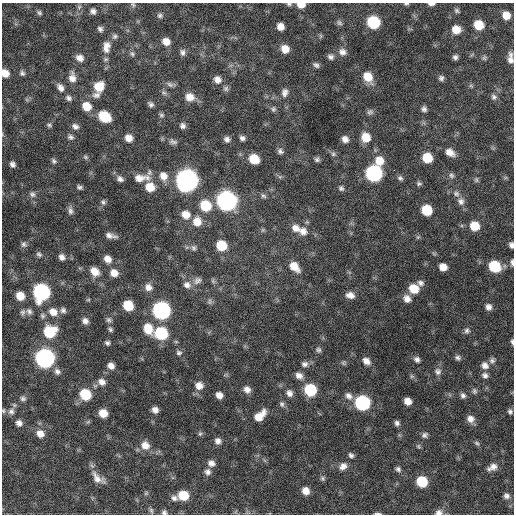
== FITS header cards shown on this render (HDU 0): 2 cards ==
NAXIS1  =                  512 / Axis length
NAXIS2  =                  512 / Axis length

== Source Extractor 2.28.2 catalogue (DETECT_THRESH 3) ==
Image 512 x 512 px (HDU 0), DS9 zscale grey, 1 PNG px = 1 image px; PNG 516 x 516 px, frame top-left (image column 1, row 512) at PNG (2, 3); no overlay
Background 690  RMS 21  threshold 63.4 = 3 sigma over >= 5 px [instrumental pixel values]
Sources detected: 212; all 212 listed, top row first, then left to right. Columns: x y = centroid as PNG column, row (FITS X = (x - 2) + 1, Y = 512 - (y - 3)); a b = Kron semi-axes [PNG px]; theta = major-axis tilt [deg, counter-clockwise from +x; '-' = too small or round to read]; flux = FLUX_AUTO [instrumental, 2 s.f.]
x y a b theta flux
289 4 7 5 -1 2.5e+03
406 4 6 3 6 2.0e+03
431 4 7 3 0 4.1e+03
133 5 7 5 -30 2.2e+03
301 5 8 5 -2 1.4e+04
79 7 6 5 - 2.6e+03
93 11 6 5 - 4.9e+03
457 11 7 5 -40 2.7e+03
39 13 7 6 - 3.0e+03
160 15 7 6 - 3.3e+03
506 15 8 7 - 1.6e+04
373 22 9 8 - 9.5e+04
339 23 8 6 -53 3.5e+03
479 25 8 7 - 3.0e+04
280 27 6 6 - 1.1e+04
100 29 6 6 - 3.8e+03
456 30 8 7 - 1.8e+04
115 36 7 6 - 3.5e+03
320 36 7 4 72 2.0e+03
166 41 8 7 - 1.1e+04
106 47 15 9 82 1.3e+04
285 49 8 7 - 1.5e+04
183 52 8 6 -89 4.5e+03
342 52 11 9 -25 8.5e+03
132 54 8 5 -50 3.1e+03
331 57 7 6 - 4.6e+03
455 57 5 5 - 3.9e+03
80 58 8 7 - 9.3e+03
484 58 7 5 90 2.7e+03
510 58 13 6 -87 8.6e+03
316 65 8 5 -31 4.1e+03
5 73 8 7 - 1.5e+04
22 73 8 7 - 4.0e+03
368 77 11 9 -55 2.5e+04
72 78 12 7 -84 1.1e+04
441 78 6 6 - 3.9e+03
217 80 9 8 - 8.9e+03
170 84 10 6 -29 4.4e+03
471 86 6 4 -19 2.1e+03
99 87 9 8 - 2.7e+04
60 88 11 7 -56 8.1e+03
226 88 7 7 - 3.6e+03
285 92 11 8 80 6.8e+03
164 93 8 5 -29 3.3e+03
96 95 11 8 11 6.1e+03
190 97 10 9 - 1.4e+04
494 97 8 7 - 4.1e+03
69 98 8 6 -34 4.4e+03
27 100 7 4 -19 2.3e+03
151 104 7 5 -47 3.8e+03
87 106 9 8 - 2.1e+04
273 109 7 6 - 3.1e+03
424 109 7 6 - 4.4e+03
370 112 9 7 35 4.1e+03
161 115 7 5 -1 2.7e+03
105 117 10 7 -35 5.2e+04
49 125 8 5 -15 2.6e+03
75 126 9 6 -31 5.4e+03
183 126 7 6 - 4.8e+03
71 137 8 6 -30 4.0e+03
366 137 10 9 - 2.2e+04
129 138 7 6 - 1.1e+04
242 138 6 5 - 4.8e+03
227 139 7 7 - 5.2e+03
345 139 8 7 - 7.5e+03
173 142 12 7 -12 5.0e+03
280 151 8 6 -39 4.3e+03
450 152 10 7 -33 1.2e+04
333 154 7 7 - 3.2e+03
85 157 7 5 -27 2.5e+03
427 158 8 8 - 3.3e+04
254 159 8 7 - 3.2e+04
317 159 6 6 - 3.6e+03
54 161 8 6 -58 3.5e+03
379 161 11 10 - 2.1e+04
12 164 7 6 - 5.3e+03
394 170 2 2 - 2.3e+03
374 173 9 9 - 3.2e+05
451 175 8 6 -63 3.8e+03
163 176 11 9 -62 1.2e+04
141 178 23 10 3 2.0e+04
400 178 7 6 - 3.5e+03
120 179 9 6 -37 5.5e+03
187 180 10 9 - 1.2e+06
476 180 7 5 77 2.7e+03
419 184 7 6 - 3.0e+03
79 187 7 5 -27 3.3e+03
150 187 9 8 - 2.3e+04
341 188 7 6 - 3.4e+03
32 194 10 8 -39 5.9e+03
456 194 9 7 -29 5.9e+03
263 196 8 6 -42 3.3e+03
226 201 10 9 - 6.7e+05
461 201 10 9 - 7.8e+03
103 202 7 6 - 3.1e+03
205 205 10 9 - 4.8e+04
427 210 8 7 - 4.4e+04
70 211 11 6 -81 5.3e+03
186 215 10 9 - 1.6e+04
197 222 11 10 - 1.8e+04
474 226 8 8 - 2.7e+04
296 228 12 9 -32 1.1e+04
263 230 6 5 - 2.1e+03
303 231 11 10 - 1.1e+04
110 236 11 5 -11 7.4e+03
418 237 6 5 - 2.2e+03
24 244 8 8 - 4.5e+03
511 245 6 5 - 4.8e+03
221 246 9 8 - 3.9e+04
194 248 8 7 - 4.2e+03
39 254 8 6 -37 3.6e+03
62 257 8 6 -59 6.3e+03
107 259 9 7 -46 1.1e+04
512 262 7 3 -89 3.8e+03
494 266 9 8 - 6.2e+04
294 267 13 8 -44 1.9e+04
443 267 7 6 - 1.3e+04
94 271 11 8 -46 1.6e+04
114 273 9 8 - 1.3e+04
197 280 12 9 41 7.0e+03
213 281 8 4 -46 2.7e+03
421 283 9 7 -16 5.4e+03
187 285 11 9 -19 9.0e+03
148 287 10 9 - 1.0e+04
414 289 9 8 - 3.0e+04
41 292 10 9 - 3.2e+05
350 295 10 7 -16 9.5e+03
20 296 7 6 - 1.9e+04
407 299 10 8 -48 9.8e+03
88 300 6 3 19 1.6e+03
209 302 9 5 84 3.2e+03
128 305 8 7 - 4.2e+04
488 307 8 7 - 6.8e+03
63 310 7 7 - 4.5e+03
161 310 9 9 - 4.3e+05
29 311 9 6 -48 4.2e+03
23 312 8 7 - 3.6e+03
53 312 11 9 -35 1.4e+04
42 316 8 6 -65 3.6e+03
109 320 8 7 - 4.1e+03
85 321 7 7 - 6.4e+03
148 328 11 9 -64 2.6e+04
110 329 7 6 - 3.0e+03
467 331 8 8 - 4.2e+03
50 332 10 9 - 5.8e+04
161 333 9 9 - 9.9e+04
512 342 7 3 -80 2.8e+03
107 343 6 5 - 3.4e+03
318 350 8 7 - 3.6e+03
179 353 8 7 - 4.0e+03
45 358 9 9 - 5.8e+05
458 358 8 6 -14 3.9e+03
417 359 8 7 - 5.0e+03
492 360 8 7 - 4.3e+03
366 361 9 7 -37 9.2e+03
344 363 7 6 - 2.8e+03
305 364 9 8 - 5.9e+03
485 365 10 8 -38 8.5e+03
111 366 7 6 - 8.6e+03
57 371 9 7 -52 5.7e+03
438 371 10 9 - 6.4e+03
485 375 9 7 -35 5.5e+03
299 376 9 8 - 8.4e+03
412 376 6 5 - 2.5e+03
102 382 10 8 -31 8.5e+03
199 386 10 10 - 1.2e+04
247 389 8 7 - 8.5e+03
310 390 9 8 - 7.2e+04
474 391 8 7 - 3.7e+03
289 393 8 7 - 7.0e+03
85 394 9 8 - 5.6e+04
219 395 7 6 - 9.4e+03
463 395 8 7 - 4.5e+03
349 396 11 8 -40 7.7e+03
23 398 7 6 - 3.6e+03
408 401 7 6 - 1.1e+04
362 403 9 8 - 2.1e+05
282 404 9 6 -70 4.0e+03
155 410 6 6 - 7.6e+03
3 411 6 4 -88 2.0e+03
11 411 10 8 45 6.5e+03
510 411 6 5 - 3.5e+03
103 413 7 6 - 1.9e+04
260 416 13 7 44 2.0e+04
470 419 9 8 - 9.4e+03
19 423 6 6 - 6.3e+03
397 423 6 6 - 4.5e+03
40 434 9 8 - 1.2e+04
200 434 7 5 67 2.6e+03
424 435 8 7 - 4.3e+03
218 441 7 7 - 6.5e+03
477 443 9 5 -37 3.0e+03
145 445 11 10 - 1.5e+04
419 446 7 5 -56 2.3e+03
351 455 7 5 -49 3.9e+03
211 463 9 7 -28 7.4e+03
343 466 11 9 44 8.7e+03
492 467 12 7 27 9.4e+03
398 469 7 6 - 3.8e+03
208 472 8 7 - 5.9e+03
98 478 18 9 -40 1.3e+04
322 478 7 6 - 3.0e+03
422 482 8 7 - 5.3e+04
306 491 8 7 - 1.2e+04
146 493 7 4 45 2.1e+03
183 495 9 8 - 3.6e+04
506 496 7 6 - 4.9e+03
174 498 8 7 - 5.4e+03
151 511 9 5 -73 3.1e+03
164 512 7 6 - 3.6e+03
439 512 10 7 4 6.4e+03
378 513 8 3 -3 2.8e+03
At the frame edge (FLAGS 8, measured only in part): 13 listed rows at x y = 289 4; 406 4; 431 4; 301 5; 510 58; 5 73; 511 245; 512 262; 512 342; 3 411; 164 512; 439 512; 378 513